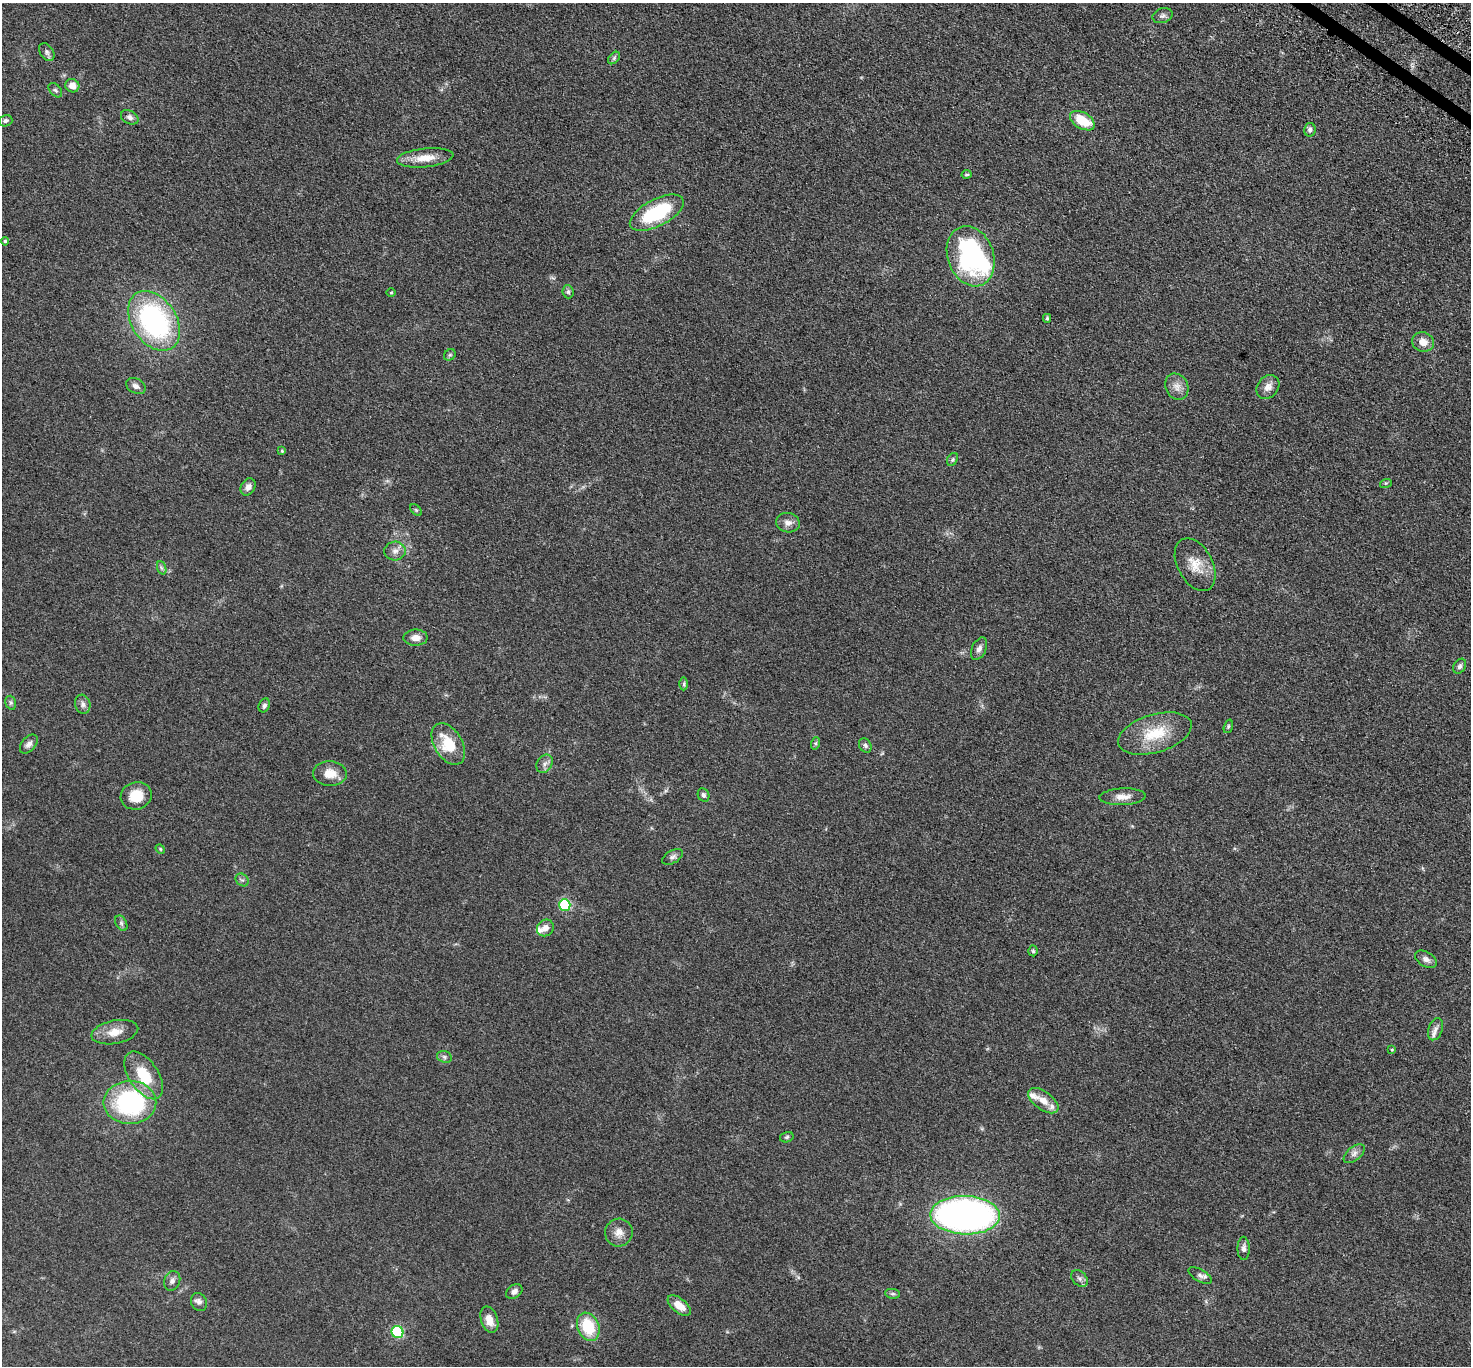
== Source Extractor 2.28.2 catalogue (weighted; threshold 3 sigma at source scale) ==
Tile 10 of 4 x 4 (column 2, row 3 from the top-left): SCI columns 1537-3005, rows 1718-3081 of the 6011 x 6022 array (HDU 1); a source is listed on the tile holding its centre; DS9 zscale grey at full resolution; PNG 1473 x 1368 px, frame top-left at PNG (2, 3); each listed source drawn as its Kron ellipse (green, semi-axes under 4 px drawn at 4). Shown black and unused: <1% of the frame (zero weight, under 3 of 5 exposures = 4% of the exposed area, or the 3 px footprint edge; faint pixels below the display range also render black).
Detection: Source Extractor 2.28.2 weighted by HDU 2 'WHT'; one run over the whole footprint, this tile lists its part. Background 0.0471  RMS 0.0071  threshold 0.0319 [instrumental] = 3 sigma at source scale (4.5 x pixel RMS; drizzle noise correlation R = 1.50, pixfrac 1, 0.05/0.05 arcsec/px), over >= 5 px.
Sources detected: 85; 1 inside a brighter object's white glare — neither listed nor drawn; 4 inside a brighter listed object's ellipse — not listed separately; the other 80 listed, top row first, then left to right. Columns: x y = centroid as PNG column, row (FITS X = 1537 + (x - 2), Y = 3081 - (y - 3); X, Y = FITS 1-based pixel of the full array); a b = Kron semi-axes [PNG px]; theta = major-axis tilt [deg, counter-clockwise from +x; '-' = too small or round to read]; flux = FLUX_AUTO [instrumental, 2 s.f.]
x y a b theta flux
1162 16 10 7 18 2.1
47 52 10 6 -55 2.1
614 58 7 4 46 1.3
72 86 7 6 - 5.7
55 90 8 5 -48 1.4
130 117 9 6 -28 2.4
5 121 7 5 15 1.9
1082 121 13 8 -31 18
1310 130 7 5 79 2
425 158 28 9 6 11
967 174 5 4 - 0.96
657 213 29 13 27 46
5 241 4 4 - 0.94
971 256 31 23 -71 110
568 292 6 5 - 1.4
391 293 4 3 - 0.59
1047 318 4 3 - 1
154 321 33 22 -56 120
1423 342 11 9 -13 6
450 355 6 5 - 1.1
136 386 10 7 -28 2.9
1177 387 13 11 -63 5
1268 387 13 10 50 4.5
282 451 4 4 - 0.68
952 459 7 5 56 1.1
1386 483 6 4 17 0.75
248 487 9 7 57 3.3
416 510 7 4 -45 1
788 523 12 9 -10 4
395 551 10 9 - 3.8
1195 565 28 17 -61 13
162 568 7 4 -70 1.2
416 638 12 8 1 4.7
979 649 12 7 64 3.1
1460 666 8 6 58 1.9
684 684 6 4 89 1
11 703 7 5 -73 1.2
83 704 9 7 -74 2.7
264 705 7 5 67 1.8
1228 726 7 4 71 0.89
1155 734 38 19 17 24
816 743 6 4 72 0.98
29 744 11 7 50 3
448 744 23 14 -59 21
865 745 7 6 - 1.5
545 764 10 7 56 2.7
330 773 17 12 -3 8.7
703 795 7 5 -65 1.8
136 796 15 13 19 12
1123 797 23 8 3 6.1
160 849 5 4 - 0.7
672 857 11 6 30 2.2
242 880 7 6 - 1.5
565 905 6 5 - 48
121 923 8 5 -61 1.5
545 928 9 7 41 4.3
1033 951 5 4 - 0.97
1426 959 12 7 -30 3.2
1435 1029 11 7 70 2.9
115 1032 24 11 12 9
1392 1050 4 4 - 0.65
444 1057 7 6 - 1.6
144 1075 27 14 -56 22
1043 1101 17 9 -36 7.4
130 1102 26 21 0 93
787 1137 7 5 17 1.2
1354 1154 12 7 39 3
965 1215 35 19 -2 270
619 1232 14 13 - 5.9
1244 1248 11 6 -89 2.4
1200 1275 13 6 -30 2.7
1079 1278 9 7 -45 2.3
172 1281 10 8 69 2.8
514 1291 9 6 34 2.7
893 1294 7 5 -6 1.2
199 1302 9 8 - 2.4
679 1305 14 7 -39 8.4
489 1320 13 8 -71 7
588 1327 14 10 -67 25
397 1332 6 6 - 55